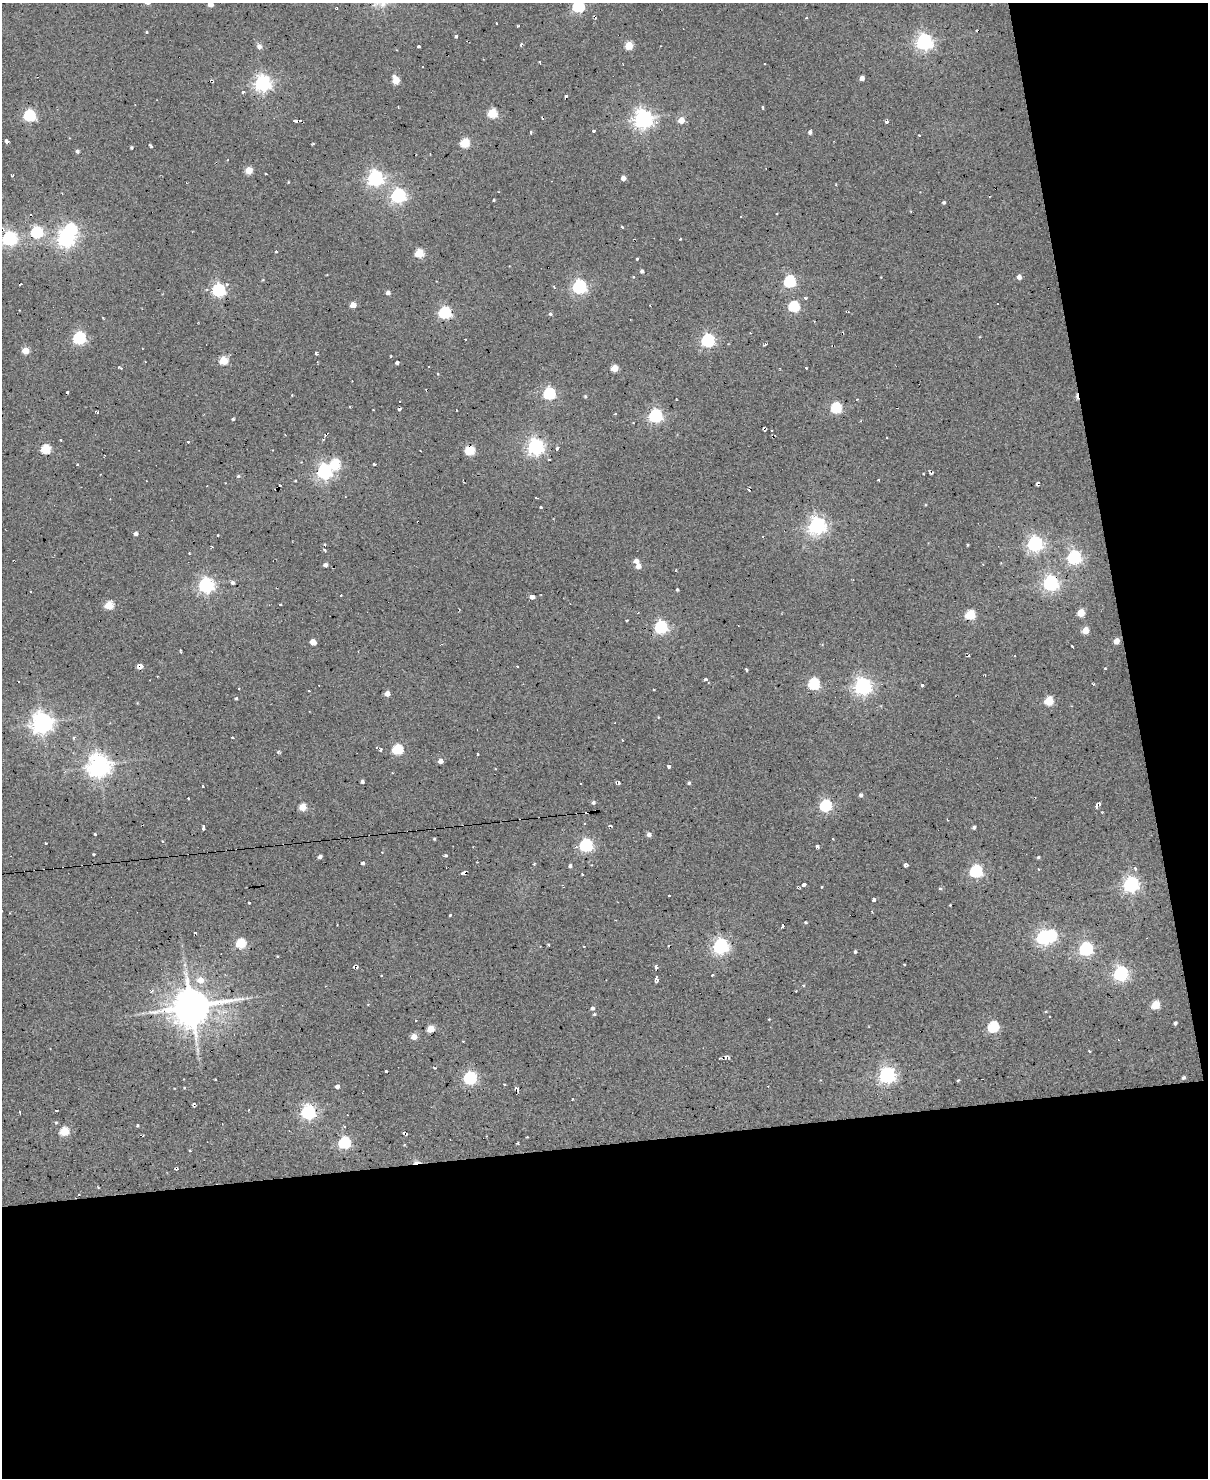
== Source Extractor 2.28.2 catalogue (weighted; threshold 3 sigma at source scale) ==
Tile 12 of 4 x 3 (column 4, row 3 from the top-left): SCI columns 3620-4825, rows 244-1719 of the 4825 x 4803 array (HDU 1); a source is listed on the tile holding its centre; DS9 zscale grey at full resolution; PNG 1210 x 1480 px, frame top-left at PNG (2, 3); no overlay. Shown black and unused: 29% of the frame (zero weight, under 2 of 3 exposures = <1% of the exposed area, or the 3 px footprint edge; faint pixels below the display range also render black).
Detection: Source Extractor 2.28.2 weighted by HDU 2 'WHT'; one run over the whole footprint, this tile lists its part. Background 0.0779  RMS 0.12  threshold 0.537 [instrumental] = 3 sigma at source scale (4.5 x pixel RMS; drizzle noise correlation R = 1.50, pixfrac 1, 0.05/0.05 arcsec/px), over >= 5 px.
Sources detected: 255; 2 inside a brighter object's white glare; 20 cosmic-ray / hot-pixel residue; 2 long thin detections or spike segments (spike, bleed or trail) — not listed; the other 231 listed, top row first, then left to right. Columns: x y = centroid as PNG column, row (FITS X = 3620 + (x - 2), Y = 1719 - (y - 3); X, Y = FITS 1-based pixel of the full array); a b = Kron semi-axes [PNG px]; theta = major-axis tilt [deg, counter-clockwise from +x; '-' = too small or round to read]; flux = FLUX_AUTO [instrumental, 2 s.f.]
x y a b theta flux
210 4 4 4 - 88
578 6 5 5 - 1500
595 17 5 2 - 20
146 32 4 3 - 12
456 36 3 3 - 23
924 42 6 6 - 4400
521 44 4 3 - 19
259 46 8 7 - 40
419 46 3 2 - 17
629 46 5 5 - 320
661 46 2 2 - 8.2
540 62 3 2 - 13
862 78 4 4 - 56
396 80 6 5 - 250
263 83 6 6 - 4200
243 92 4 3 - 31
566 96 3 2 - 17
763 107 4 3 - 12
492 113 5 5 - 610
29 116 6 5 - 1400
542 118 3 2 - 13
643 119 7 6 - 6300
681 120 5 5 - 150
295 121 6 4 -6 37
886 122 4 3 - 27
593 131 3 3 - 27
531 132 4 3 - 12
810 132 4 4 - 29
919 135 3 2 - 8.5
465 143 5 5 - 570
313 144 3 2 - 16
132 148 4 3 - 11
77 151 4 4 - 28
227 160 3 2 - 8.6
249 170 5 5 - 200
266 174 2 2 - 9.6
12 176 3 3 - 14
375 178 6 6 - 3400
623 178 5 4 - 51
398 196 6 6 - 3100
493 200 3 2 - 11
944 202 5 4 - 18
622 227 3 3 - 22
37 232 5 5 - 1400
9 239 6 6 - 2900
65 239 6 6 - 4400
680 239 3 2 - 15
276 251 3 3 - 11
419 253 5 5 - 470
637 258 3 3 - 24
642 271 4 4 - 26
633 277 3 3 - 15
1019 277 4 4 - 52
790 281 6 5 - 1500
20 284 3 2 - 12
579 287 6 6 - 2500
219 290 6 5 - 2100
388 293 4 4 - 42
805 298 3 3 - 22
353 305 4 4 - 140
794 306 5 5 - 990
445 313 6 5 - 1600
550 314 4 4 - 19
79 338 6 5 - 1800
708 340 6 6 - 2200
25 351 5 4 - 260
391 356 3 2 - 10
223 360 5 5 - 420
397 363 4 3 - 27
120 368 5 3 - 19
614 368 5 4 - 250
806 368 3 2 - 14
67 392 3 3 - 17
549 393 6 5 - 1400
292 395 3 2 - 13
585 396 4 3 - 13
836 408 5 5 - 940
398 409 4 3 - 19
97 412 4 3 - 22
655 416 6 6 - 2300
233 419 3 3 - 14
61 440 3 2 - 12
188 442 3 2 - 15
535 447 6 6 - 4300
45 449 5 5 - 700
557 449 4 3 - 21
470 450 5 5 - 660
549 460 3 2 - 11
335 463 6 6 - 570
77 464 3 2 - 9.3
375 464 4 3 - 37
324 471 6 6 - 3500
931 474 5 3 - 16
238 476 5 5 - 15
878 480 3 2 - 12
1037 483 5 3 - 27
207 486 3 2 - 13
345 497 3 2 - 7
540 507 3 3 - 31
817 526 6 6 - 4800
136 533 4 4 - 37
218 535 3 2 - 11
325 544 3 3 - 17
1035 544 6 6 - 3500
325 550 4 3 - 18
1074 557 6 6 - 2600
636 561 5 5 - 58
325 565 4 4 - 37
638 566 5 4 - 84
233 583 4 4 - 25
1051 583 6 6 - 3700
206 585 6 6 - 3500
677 589 4 3 - 13
341 595 3 2 - 7.9
532 597 4 4 - 64
280 604 3 3 - 14
109 605 5 5 - 420
1081 613 5 4 - 260
970 615 6 5 - 610
627 620 3 2 - 9.5
661 627 6 6 - 1900
1085 630 5 4 - 200
1117 641 5 4 - 100
313 642 5 4 - 110
1072 646 3 2 - 9.2
181 652 4 2 - 14
969 655 3 2 - 11
140 667 5 4 - 84
1105 668 3 2 - 7.7
706 679 4 4 - 27
814 684 6 5 - 1100
1094 684 4 3 - 12
922 685 3 3 - 31
863 686 6 6 - 4700
654 689 3 2 - 10
309 691 3 2 - 8.4
387 693 4 4 - 97
236 698 4 3 - 13
1049 701 5 5 - 510
42 723 7 7 - 8000
74 737 4 4 - 18
622 740 2 2 - 8.3
377 747 3 3 - 13
397 749 5 5 - 860
381 750 4 3 - 18
478 754 3 2 - 13
440 761 4 4 - 62
99 766 7 7 - 9600
669 766 4 3 - 34
362 782 3 3 - 24
581 783 3 3 - 22
689 783 4 4 - 18
203 786 3 2 - 13
861 795 4 4 - 29
188 798 3 2 - 15
593 802 5 5 - 21
1099 803 4 3 - 24
826 805 6 5 - 1400
302 807 5 4 - 250
1096 807 6 3 89 29
609 825 4 2 - 10
203 827 5 3 - 46
974 827 4 3 - 26
95 834 3 3 - 16
649 834 4 4 - 51
434 839 3 3 - 12
833 839 3 2 - 7.5
46 843 3 2 - 10
586 845 6 5 - 2100
817 846 4 3 - 35
94 854 3 2 - 11
446 856 3 3 - 23
320 857 4 3 - 37
1038 857 4 3 - 13
363 863 4 3 - 23
905 865 6 3 64 27
570 866 4 3 - 26
976 871 6 6 - 1700
462 873 4 3 - 27
582 874 3 3 - 13
804 884 5 4 - 38
1131 884 6 6 - 3900
821 887 3 3 - 19
940 889 5 3 - 14
669 895 3 3 - 18
874 899 4 3 - 52
249 903 3 3 - 18
450 915 3 2 - 12
806 922 3 3 - 12
783 925 3 2 - 20
195 933 3 2 - 8.2
1043 937 6 6 - 3100
241 943 5 5 - 640
549 945 3 3 - 17
720 946 6 6 - 3700
1086 949 6 6 - 2300
855 952 4 3 - 17
278 956 3 2 - 14
905 964 3 3 - 18
357 967 4 4 - 28
656 967 5 3 - 24
1121 974 6 6 - 3100
712 975 3 3 - 13
657 979 7 3 -74 31
200 980 6 5 - 140
1155 1005 5 5 - 400
191 1007 12 10 12 31000
593 1008 4 4 - 28
594 1014 4 4 - 12
1175 1023 4 3 - 23
993 1027 6 5 - 1100
431 1029 5 4 - 280
414 1037 5 4 - 140
1118 1040 3 2 - 7.8
1090 1051 3 2 - 15
729 1057 8 4 -50 29
386 1071 3 3 - 20
887 1075 6 6 - 4000
470 1078 6 5 - 1900
1183 1078 4 4 - 20
504 1084 3 2 - 13
337 1086 4 3 - 43
573 1099 3 2 - 14
194 1104 6 3 19 15
308 1112 6 6 - 3000
137 1126 3 3 - 12
65 1131 6 5 - 370
403 1133 3 2 - 8.5
344 1143 6 5 - 1400
517 1143 3 2 - 13
79 1194 3 2 - 18
Overlapping masked pixels (flux is a lower limit): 1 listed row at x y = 140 667
Isophote crosses this tile's border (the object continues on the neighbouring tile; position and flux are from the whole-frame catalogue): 2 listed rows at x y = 210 4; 578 6
Unlisted compact peaks at least as high as the median listed source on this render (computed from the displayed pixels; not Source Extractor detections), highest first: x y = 619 783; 151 146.